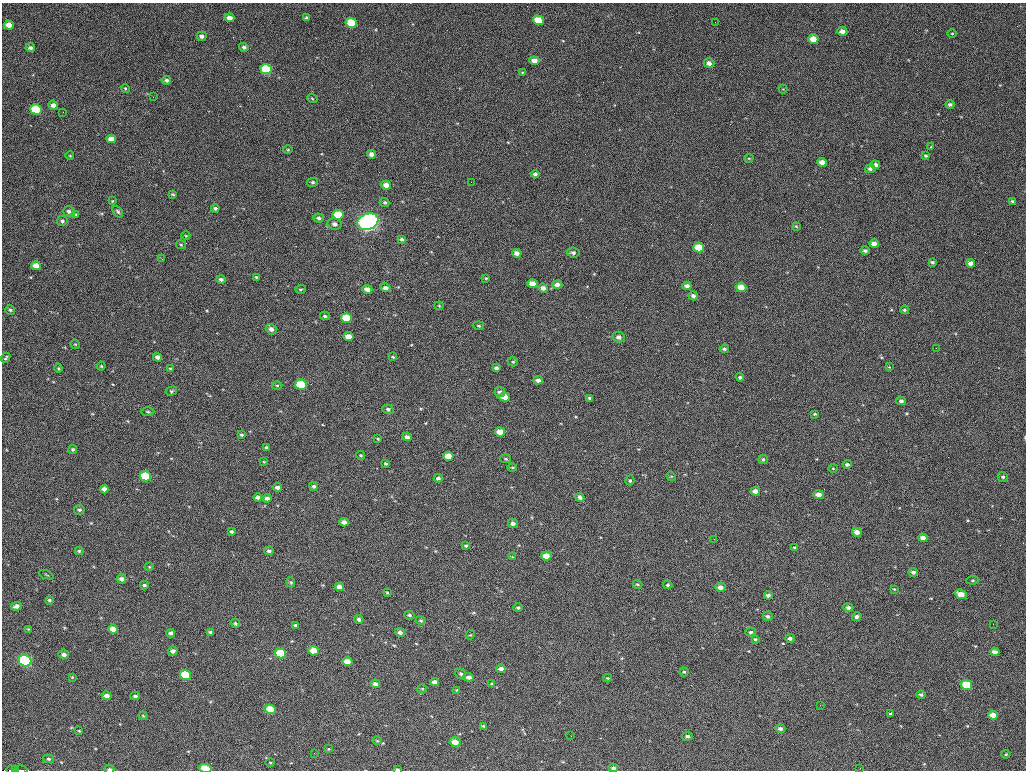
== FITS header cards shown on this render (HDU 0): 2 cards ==
NAXIS1  =                 1024
NAXIS2  =                  768

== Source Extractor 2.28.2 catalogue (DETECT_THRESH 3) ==
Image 1024 x 768 px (HDU 0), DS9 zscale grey, 1 PNG px = 1 image px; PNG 1028 x 772 px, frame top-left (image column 1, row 768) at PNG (2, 3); each listed source drawn as its Kron ellipse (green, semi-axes under 4 px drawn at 4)
Background 6140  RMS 110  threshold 337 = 3 sigma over >= 5 px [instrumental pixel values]
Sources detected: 235; all 235 listed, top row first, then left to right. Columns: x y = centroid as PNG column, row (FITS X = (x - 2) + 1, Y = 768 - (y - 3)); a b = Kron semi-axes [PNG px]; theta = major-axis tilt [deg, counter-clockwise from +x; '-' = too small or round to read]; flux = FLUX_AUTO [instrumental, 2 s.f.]
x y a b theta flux
230 18 5 4 - 4.6e+04
307 18 4 3 - 1.6e+04
538 20 5 5 - 1.3e+05
715 22 2 2 - 3.5e+03
351 23 5 5 - 2.9e+05
9 25 5 4 - 5.9e+04
842 31 5 4 - 4.1e+04
952 33 4 3 - 6.5e+03
202 36 5 4 - 2.3e+04
813 39 5 4 - 9.6e+04
244 47 5 4 - 1.7e+04
30 48 5 4 - 2.0e+04
534 61 5 4 - 5.4e+04
709 63 5 5 - 3.4e+04
266 69 6 5 - 4.8e+05
522 72 4 3 - 6.3e+03
166 80 5 4 - 1.7e+04
125 88 4 3 - 7.2e+03
783 89 4 4 - 6.0e+03
153 97 3 2 - 6.6e+03
312 98 5 3 - 7.0e+03
950 104 4 4 - 1.6e+04
53 105 5 4 - 3.0e+04
36 109 6 5 - 3.0e+05
63 112 2 2 - 4.2e+03
111 139 5 4 - 4.8e+04
931 147 4 4 - 5.4e+03
288 149 5 3 - 7.1e+03
371 154 4 4 - 3.1e+04
70 156 4 2 - 6.0e+03
926 156 4 4 - 1.1e+04
749 158 5 3 - 5.8e+03
822 162 5 4 - 5.2e+04
875 165 5 4 - 3.4e+04
870 169 5 4 - 2.2e+04
535 174 4 4 - 2.1e+04
313 182 5 4 - 1.2e+04
471 182 2 2 - 4.0e+04
386 185 5 4 - 4.8e+04
173 194 3 3 - 9.0e+03
112 201 4 3 - 5.2e+03
1012 201 4 3 - 1.1e+04
385 202 5 4 - 1.3e+04
215 208 4 3 - 1.4e+04
69 211 6 5 - 2.1e+04
118 212 6 4 -51 1.3e+04
76 215 4 3 - 8.2e+03
338 215 5 5 - 2.0e+05
319 218 5 4 - 1.7e+04
62 221 5 5 - 1.4e+04
368 222 11 8 21 3.3e+06
335 224 7 6 - 3.0e+04
796 226 3 3 - 6.7e+03
186 236 4 3 - 5.5e+03
402 239 4 4 - 1.5e+04
874 244 4 4 - 5.0e+04
181 245 5 4 - 8.3e+03
699 248 5 4 - 1.2e+05
865 251 4 4 - 1.7e+04
517 253 5 4 - 3.0e+04
573 253 6 5 - 1.9e+04
162 259 2 2 - 6.1e+03
932 262 4 3 - 1.1e+04
970 263 4 4 - 3.9e+04
36 266 5 4 - 7.5e+04
256 277 3 3 - 7.8e+03
486 278 3 3 - 7.3e+03
221 279 5 4 - 1.8e+04
532 284 5 4 - 7.3e+04
557 285 5 4 - 3.6e+04
687 286 4 4 - 3.0e+04
741 287 5 4 - 8.9e+04
386 288 5 4 - 2.9e+04
543 288 4 4 - 3.3e+04
300 289 5 4 - 9.8e+03
367 289 5 4 - 4.5e+04
693 296 5 4 - 2.2e+04
439 306 4 4 - 7.4e+03
10 310 5 4 - 1.2e+04
904 310 4 4 - 1.1e+04
325 316 5 3 - 1.1e+04
346 318 5 5 - 2.5e+05
479 326 5 3 - 8.3e+03
271 329 6 5 - 2.9e+04
348 336 5 4 - 6.4e+04
619 337 6 5 - 2.8e+04
75 344 5 4 - 7.8e+03
936 348 2 2 - 5.1e+03
724 349 5 4 - 1.4e+04
157 357 4 4 - 2.5e+04
393 357 3 3 - 8.0e+03
6 358 5 3 - 9.9e+03
513 362 5 5 - 9.8e+03
101 366 4 4 - 7.3e+03
889 367 4 4 - 5.7e+03
58 368 4 4 - 8.6e+03
170 368 4 2 - 7.3e+03
496 368 4 3 - 2.1e+04
740 377 4 4 - 1.1e+04
538 380 5 4 - 2.8e+04
277 385 5 3 - 7.8e+03
301 385 6 5 - 3.9e+05
171 391 6 4 16 1.1e+04
500 392 5 5 - 2.5e+04
504 397 5 4 - 8.5e+04
590 398 4 3 - 1.1e+04
901 401 4 4 - 1.7e+04
388 409 5 4 - 1.8e+04
148 412 7 3 -1 8.9e+03
815 414 4 3 - 8.1e+03
500 432 5 4 - 8.9e+04
241 435 3 3 - 1.1e+04
407 437 4 4 - 2.6e+04
378 439 4 4 - 7.3e+03
266 447 4 3 - 1.2e+04
73 449 4 4 - 1.2e+04
361 455 4 3 - 7.5e+03
448 456 5 4 - 7.7e+04
506 459 5 3 - 8.4e+03
763 459 5 4 - 1.5e+04
264 462 4 2 - 5.4e+03
386 464 4 4 - 1.0e+04
847 464 4 4 - 1.9e+04
512 467 5 3 - 7.6e+03
833 468 4 3 - 5.6e+03
145 476 6 5 - 4.4e+05
671 476 5 4 - 7.4e+03
1003 477 5 4 - 1.5e+04
438 478 4 4 - 1.6e+04
630 480 5 4 - 1.1e+04
314 486 4 4 - 1.6e+04
277 487 5 4 - 2.7e+04
104 489 4 4 - 3.5e+04
755 491 4 4 - 4.2e+04
819 495 5 4 - 5.2e+04
258 497 4 3 - 2.3e+04
580 497 5 4 - 2.4e+04
267 498 4 4 - 2.7e+04
79 510 5 5 - 1.3e+04
344 522 5 4 - 3.6e+04
513 523 5 4 - 2.5e+04
231 531 3 3 - 1.2e+04
857 532 5 4 - 3.9e+04
923 538 4 4 - 3.9e+04
714 539 3 2 - 6.1e+03
466 546 4 3 - 9.9e+03
794 548 4 4 - 8.3e+03
79 551 4 4 - 9.5e+03
269 551 5 3 - 1.8e+04
546 556 5 4 - 9.9e+04
512 557 4 4 - 5.1e+03
149 567 4 3 - 5.9e+03
913 572 4 3 - 1.9e+04
46 575 7 2 -21 6.3e+03
121 579 5 4 - 2.5e+04
973 580 6 4 6 1.1e+04
291 582 5 4 - 9.5e+03
637 584 5 3 - 9.9e+03
144 585 4 3 - 1.3e+04
668 585 5 4 - 1.2e+04
339 587 4 4 - 4.3e+04
720 587 5 4 - 4.1e+04
894 589 4 3 - 5.6e+03
387 593 4 3 - 7.7e+03
961 594 6 4 -25 1.2e+05
768 595 4 3 - 2.2e+04
49 600 4 3 - 1.2e+04
16 606 5 4 - 2.9e+04
848 607 5 4 - 2.1e+04
518 608 5 4 - 1.2e+04
409 615 5 4 - 1.4e+04
768 616 5 4 - 1.6e+04
857 617 5 4 - 2.2e+04
359 619 4 4 - 2.1e+04
421 620 5 4 - 9.8e+03
235 623 5 4 - 1.3e+04
993 624 2 2 - 1.9e+04
295 625 4 4 - 1.5e+04
28 629 4 4 - 6.1e+03
113 629 5 4 - 6.9e+04
211 632 4 4 - 1.5e+04
400 632 5 4 - 2.6e+04
751 632 5 4 - 1.2e+04
171 633 4 3 - 2.0e+04
470 635 5 3 - 6.9e+03
790 638 4 4 - 1.9e+04
755 639 4 3 - 8.2e+03
173 651 5 4 - 2.4e+04
314 651 5 4 - 1.4e+05
995 652 4 4 - 3.5e+04
64 654 5 4 - 2.5e+04
280 654 5 5 - 3.1e+05
25 661 6 6 - 9.7e+05
347 661 5 4 - 8.0e+04
501 669 5 4 - 2.9e+04
684 672 4 4 - 9.3e+03
461 674 5 5 - 1.5e+04
185 675 6 5 - 4.6e+05
72 677 4 3 - 6.4e+03
469 677 5 4 - 2.9e+04
607 678 4 4 - 7.7e+03
434 682 4 4 - 3.0e+04
375 684 5 4 - 2.6e+04
492 684 4 3 - 1.1e+04
966 685 5 5 - 2.8e+05
422 689 4 4 - 7.3e+03
456 690 4 4 - 6.2e+03
921 695 4 4 - 1.5e+04
107 696 5 4 - 3.9e+04
135 696 5 3 - 1.4e+04
820 705 2 2 - 1.3e+04
270 709 5 4 - 1.6e+05
891 714 3 3 - 1.3e+04
993 715 5 4 - 5.7e+04
143 716 4 4 - 7.1e+03
483 726 3 3 - 8.1e+03
780 729 5 4 - 2.2e+04
79 731 4 3 - 6.6e+03
571 736 2 2 - 2.3e+04
687 736 5 4 - 1.7e+04
377 741 5 3 - 6.8e+03
455 742 5 4 - 6.7e+04
328 749 3 3 - 6.0e+03
314 753 3 2 - 1.2e+04
1006 754 4 4 - 7.4e+03
49 759 5 4 - 1.1e+04
270 763 5 3 - 6.6e+03
205 768 6 4 -9 1.8e+05
613 768 4 4 - 1.8e+04
860 768 2 2 - 3.1e+04
109 769 5 3 - 1.8e+04
397 769 4 2 - 1.3e+04
11 770 5 2 - 1.3e+05
16 770 3 2 - 1.1e+05
21 770 6 2 0 2.0e+05
At the frame edge (FLAGS 8, measured only in part): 7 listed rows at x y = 205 768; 613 768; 109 769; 397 769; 11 770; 16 770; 21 770

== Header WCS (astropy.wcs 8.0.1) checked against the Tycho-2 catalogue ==
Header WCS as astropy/WCSLIB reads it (CRVAL/CRPIX/CD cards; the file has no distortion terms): RA---TAN/DEC--TAN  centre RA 21:07:58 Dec +40:51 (316.99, +40.84 deg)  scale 1.26 arcsec/px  FOV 21.5' x 16.1'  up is -11 deg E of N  parity normal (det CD < 0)
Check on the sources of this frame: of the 60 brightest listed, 8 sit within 1.5 arcsec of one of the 17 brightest Tycho-2 stars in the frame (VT <= 12.55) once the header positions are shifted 0.39 arcsec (0.33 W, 0.20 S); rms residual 0.50 arcsec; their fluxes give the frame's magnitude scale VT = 25.79 - 2.5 log10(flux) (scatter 0.10 mag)
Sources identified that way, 8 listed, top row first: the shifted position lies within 1.5 arcsec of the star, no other Tycho-2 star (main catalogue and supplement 1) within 3.0 arcsec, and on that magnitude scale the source's flux lands within +1.5 / -3 mag of the star's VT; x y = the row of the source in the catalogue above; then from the Tycho-2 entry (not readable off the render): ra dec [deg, ICRS J2000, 3 dp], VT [Tycho-2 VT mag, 2 dp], TYC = Tycho-2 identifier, HIP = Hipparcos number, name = IAU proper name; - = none
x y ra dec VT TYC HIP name
266 69 317.075 +40.969 11.54 3172-525-1 - -
346 318 317.060 +40.878 12.22 3172-1709-1 - -
301 385 317.086 +40.858 11.62 3172-677-1 - -
145 476 317.165 +40.837 11.98 3172-2234-1 - -
280 654 317.119 +40.767 12.02 3172-2230-1 - -
25 661 317.235 +40.781 10.94 3172-619-1 - -
185 675 317.164 +40.766 11.67 3172-1423-1 - -
966 685 316.811 +40.711 12.55 3172-471-1 - -